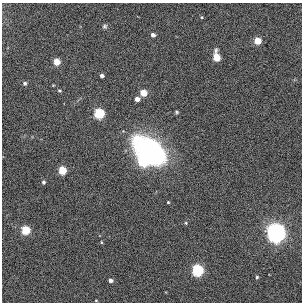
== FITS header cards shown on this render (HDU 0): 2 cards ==
NAXIS1  =                  300
NAXIS2  =                  300

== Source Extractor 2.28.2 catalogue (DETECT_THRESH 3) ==
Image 300 x 300 px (HDU 0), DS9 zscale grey, 1 PNG px = 1 image px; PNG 304 x 304 px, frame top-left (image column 1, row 300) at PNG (2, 3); no overlay
Background 0.00535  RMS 0.03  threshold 0.0912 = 3 sigma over >= 5 px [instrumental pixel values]
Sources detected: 28; all 28 listed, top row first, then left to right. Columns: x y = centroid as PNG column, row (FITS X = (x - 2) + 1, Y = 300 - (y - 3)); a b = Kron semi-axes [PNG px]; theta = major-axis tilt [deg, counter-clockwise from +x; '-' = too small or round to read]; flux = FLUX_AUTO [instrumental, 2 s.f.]
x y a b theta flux
202 17 4 4 - 1.9
105 26 7 6 - 4
153 35 4 4 - 8.9
257 41 5 4 - 45
216 57 7 5 -80 56
57 62 5 4 - 37
102 75 4 4 - 6.2
25 83 4 4 - 5.1
53 85 3 3 - 1.5
59 91 5 4 - 2.8
143 93 5 4 - 40
137 99 4 4 - 12
176 112 5 4 - 2.4
99 113 5 5 - 160
137 140 7 6 - 110
152 151 32 20 -37 340
143 161 7 6 - 230
62 170 5 5 - 70
43 182 4 4 - 4.2
168 202 3 3 - 1.9
186 223 4 3 - 1.8
26 230 5 5 - 95
276 233 9 9 - 760
101 242 4 3 - 1.7
198 270 6 5 - 270
257 277 4 4 - 2.5
111 280 4 4 - 7.5
96 300 4 3 - 1.9